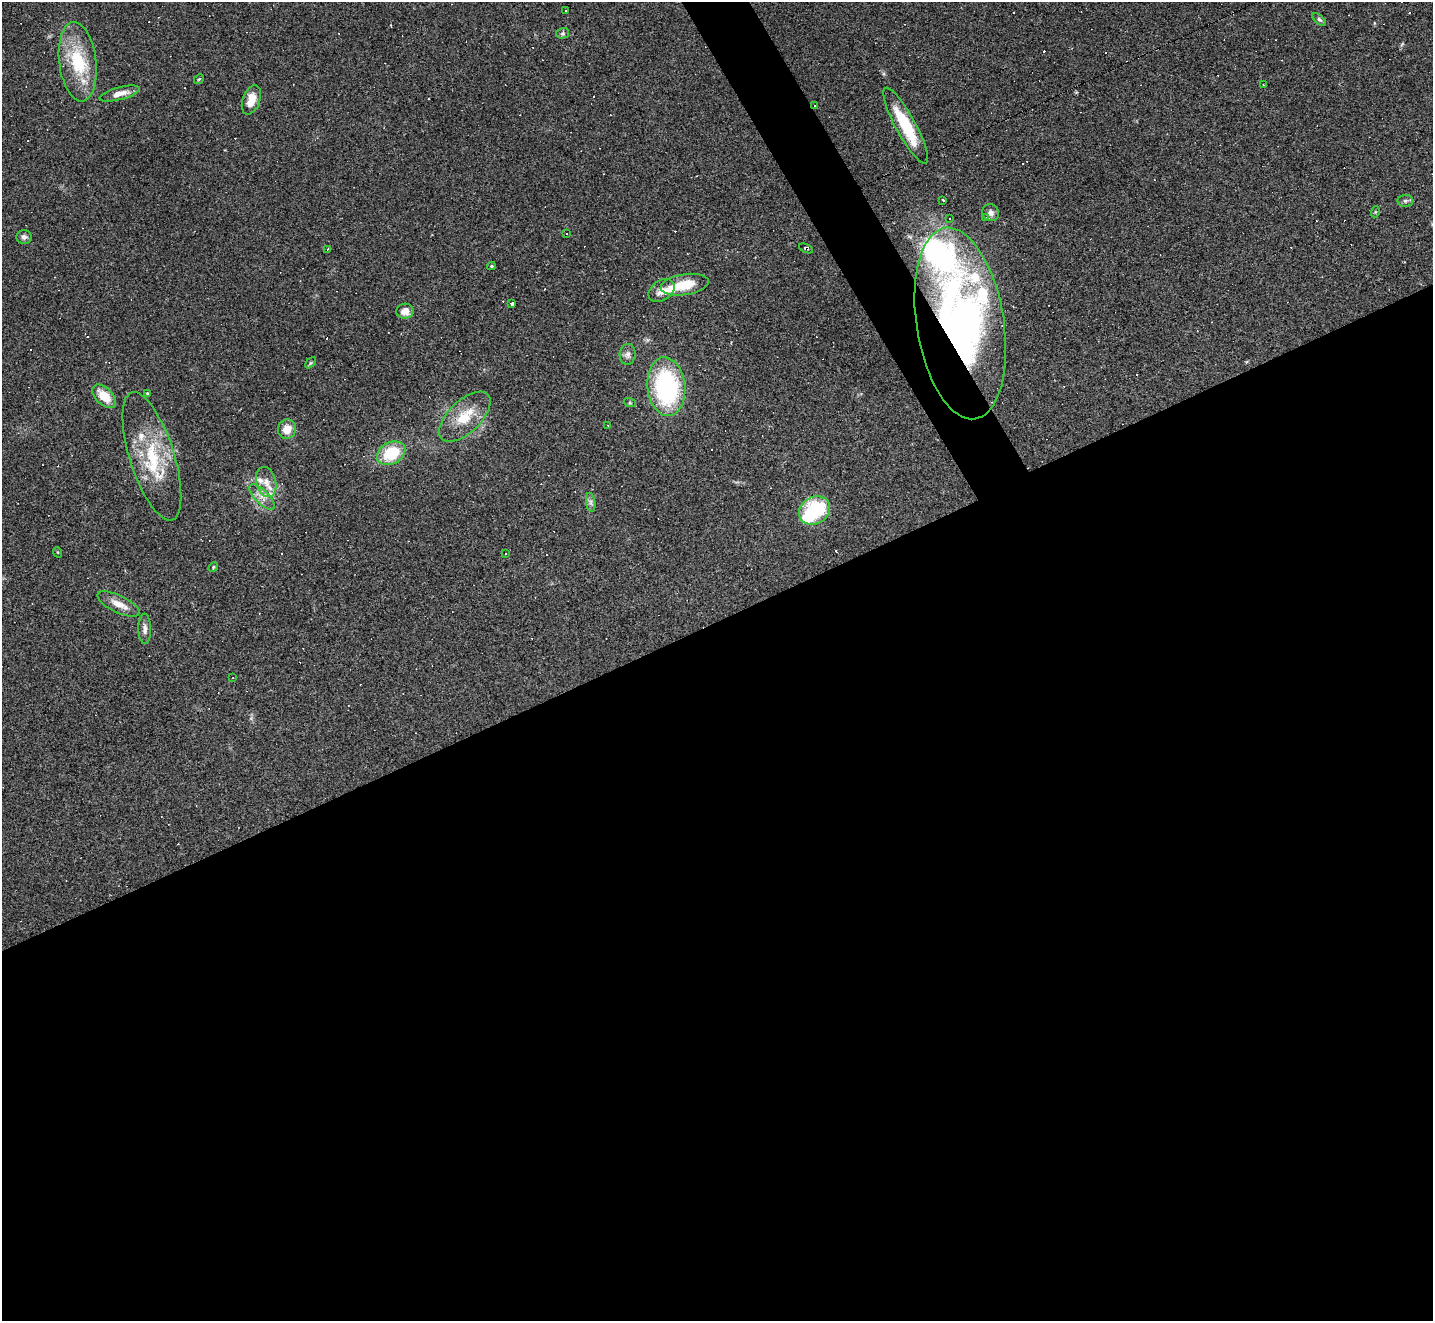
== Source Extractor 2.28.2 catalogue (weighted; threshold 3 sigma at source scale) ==
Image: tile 15 of 4 x 4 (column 3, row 4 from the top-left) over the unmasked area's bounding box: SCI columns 2862-4292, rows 286-1604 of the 5722 x 5712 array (HDU 1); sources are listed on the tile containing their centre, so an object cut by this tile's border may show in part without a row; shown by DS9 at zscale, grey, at full resolution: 1 PNG px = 1 image px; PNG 1435 x 1323 px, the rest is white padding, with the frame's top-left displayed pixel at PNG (2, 2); every listed detection drawn as its Kron ellipse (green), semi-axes under 4 PNG px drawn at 4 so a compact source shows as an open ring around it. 55% of this frame is shown black and not used: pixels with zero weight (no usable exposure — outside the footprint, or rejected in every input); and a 3 px margin inside the footprint's outer edge (the drizzle kernel's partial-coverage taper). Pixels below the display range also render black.
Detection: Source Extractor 2.28.2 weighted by HDU 2 'WHT'; one run over the whole footprint, this tile lists its part. Background 0.0823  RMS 0.0065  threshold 0.0293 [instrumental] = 3 sigma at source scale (4.5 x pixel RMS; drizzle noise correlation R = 1.50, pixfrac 1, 0.05/0.05 arcsec/px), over >= 5 px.
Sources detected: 95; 2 inside a brighter object's white glare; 40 cosmic-ray / hot-pixel residue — neither listed nor drawn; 6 inside a brighter listed object's ellipse — not listed separately; the other 47 listed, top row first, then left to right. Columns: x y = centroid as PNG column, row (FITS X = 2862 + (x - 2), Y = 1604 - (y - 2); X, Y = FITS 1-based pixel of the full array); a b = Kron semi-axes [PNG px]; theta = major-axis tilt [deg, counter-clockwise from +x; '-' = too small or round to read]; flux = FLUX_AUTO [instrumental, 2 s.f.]
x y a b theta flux
565 11 3 2 - 0.74
1319 20 8 4 -40 1.2
563 33 7 5 14 1.3
78 62 40 18 -83 34
199 79 5 4 - 0.72
1263 84 3 2 - 0.47
120 94 20 6 15 5.8
251 100 15 8 69 8.5
814 105 2 2 - 0.52
906 126 43 10 -61 30
943 200 3 3 - 4.2
1405 201 8 6 -2 1.7
1375 212 5 3 - 0.62
991 213 9 8 - 3
949 218 3 3 - 7
985 218 3 3 - 4.3
567 233 3 3 - 0.89
24 237 7 6 - 2.2
806 248 7 2 -24 1.9
327 249 3 3 - 0.61
491 266 4 3 - 0.89
685 285 24 10 8 16
661 291 14 10 35 5.2
511 303 3 3 - 62
405 311 8 7 - 6.2
960 323 97 43 -81 280
628 354 10 8 84 2.8
311 363 6 4 45 0.77
666 387 29 19 -83 88
147 393 3 2 - 0.64
104 396 14 8 -45 12
630 403 6 4 -18 0.81
465 417 32 16 44 19
608 425 3 2 - 0.53
287 429 10 9 - 7.9
391 453 15 11 28 26
152 456 67 22 -72 43
266 482 15 10 -76 6.7
262 497 17 6 -45 4.9
591 502 9 4 -82 1.9
815 511 16 13 32 48
57 552 5 3 - 0.6
505 554 3 3 - 0.89
213 567 5 4 - 0.75
118 604 23 8 -26 7.2
145 629 15 6 -89 3
233 678 2 2 - 0.33
Overlapping masked pixels (flux is a lower limit): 3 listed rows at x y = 814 105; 806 248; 960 323